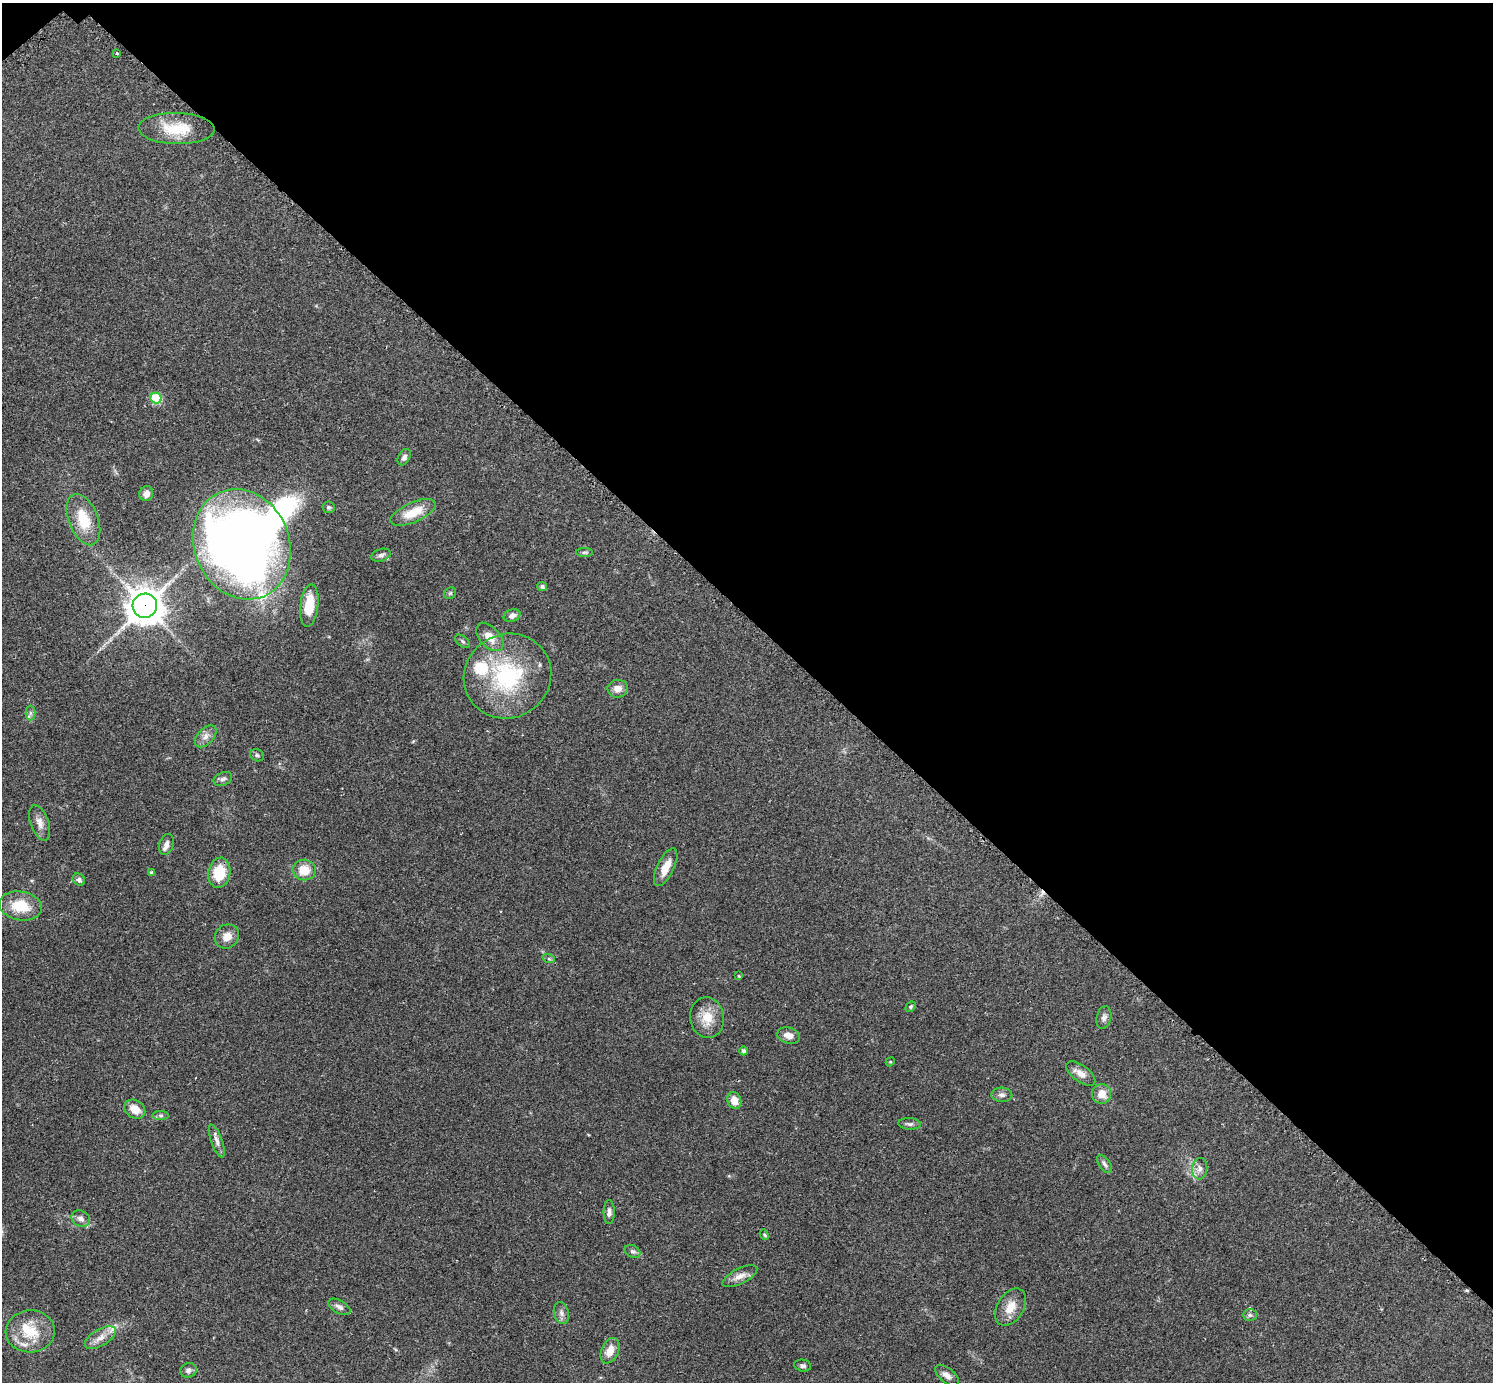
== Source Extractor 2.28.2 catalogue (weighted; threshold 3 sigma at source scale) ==
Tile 3 of 4 x 4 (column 3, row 1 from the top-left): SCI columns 3010-4500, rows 4327-5706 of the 6041 x 6040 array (HDU 1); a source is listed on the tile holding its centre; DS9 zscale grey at full resolution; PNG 1495 x 1384 px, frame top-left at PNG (2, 3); each listed source drawn as its Kron ellipse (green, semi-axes under 4 px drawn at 4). Shown black and unused: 45% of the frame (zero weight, under 2 of 3 exposures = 2% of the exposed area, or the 3 px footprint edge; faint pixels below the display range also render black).
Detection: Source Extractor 2.28.2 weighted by HDU 2 'WHT'; one run over the whole footprint, this tile lists its part. Background 0.0786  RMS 0.0055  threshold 0.0247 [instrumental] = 3 sigma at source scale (4.5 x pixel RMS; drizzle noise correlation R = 1.50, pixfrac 1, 0.05/0.05 arcsec/px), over >= 5 px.
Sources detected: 73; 1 inside a brighter object's white glare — neither listed nor drawn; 6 inside a brighter listed object's ellipse — not listed separately; the other 66 listed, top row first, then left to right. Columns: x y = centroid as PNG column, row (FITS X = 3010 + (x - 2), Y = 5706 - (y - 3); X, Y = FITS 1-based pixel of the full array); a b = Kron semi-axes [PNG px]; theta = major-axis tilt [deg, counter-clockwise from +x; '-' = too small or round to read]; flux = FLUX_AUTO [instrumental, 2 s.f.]
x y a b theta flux
117 53 3 3 - 1.1
176 129 38 15 -1 19
156 398 5 5 - 29
404 457 9 5 60 2.1
146 494 7 7 - 3
329 507 6 6 - 1.1
413 512 24 10 24 12
83 520 27 14 -68 16
242 544 56 47 -67 500
584 552 8 4 0 0.97
381 555 10 6 17 1.9
542 586 5 4 - 1.4
450 593 6 5 - 0.83
309 605 21 9 83 14
145 606 12 12 - 1100
512 616 8 6 18 2.7
490 637 17 10 -46 7.4
463 641 9 5 -38 1.1
507 676 44 42 31 59
618 689 10 9 - 4.1
30 713 7 5 -89 1.2
206 736 13 7 47 3.2
257 755 7 5 -26 1.2
223 779 10 6 24 1.7
40 823 18 9 -71 4.2
166 844 10 7 71 2.8
666 867 20 8 64 7.3
304 870 11 10 - 9
151 873 4 3 - 1.5
219 873 15 11 79 15
79 880 7 5 -40 2
20 906 21 14 -10 15
227 936 13 11 43 5.4
549 959 6 4 -19 0.85
739 976 4 3 - 0.47
911 1007 5 4 - 0.86
707 1018 20 17 -81 10
1104 1018 11 7 77 2
789 1035 11 8 -15 4.6
744 1051 4 4 - 1.7
890 1062 5 3 - 0.51
1081 1074 17 8 -37 4.5
1102 1094 10 9 - 6.3
1002 1095 10 7 -4 2.2
734 1101 8 7 - 5.5
135 1109 11 8 -35 6.6
161 1115 8 4 0 1.1
910 1124 11 5 -4 1.5
217 1141 17 5 -70 2.9
1104 1164 10 5 -53 1.7
1200 1169 11 7 83 2.8
609 1212 12 5 90 2.1
81 1219 10 7 -27 2.7
764 1235 5 4 - 0.74
633 1251 8 6 -29 1.4
740 1276 19 7 26 4.6
339 1307 12 6 -30 2.2
1011 1307 20 13 58 8.1
561 1313 11 7 -76 2.2
1250 1315 7 6 - 1.3
30 1331 25 21 3 17
100 1338 17 8 31 5
610 1351 13 8 66 6.4
803 1366 8 6 -9 1.4
189 1370 8 7 - 2
947 1375 14 7 -38 3.2
Overlapping masked pixels (flux is a lower limit): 1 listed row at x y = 145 606